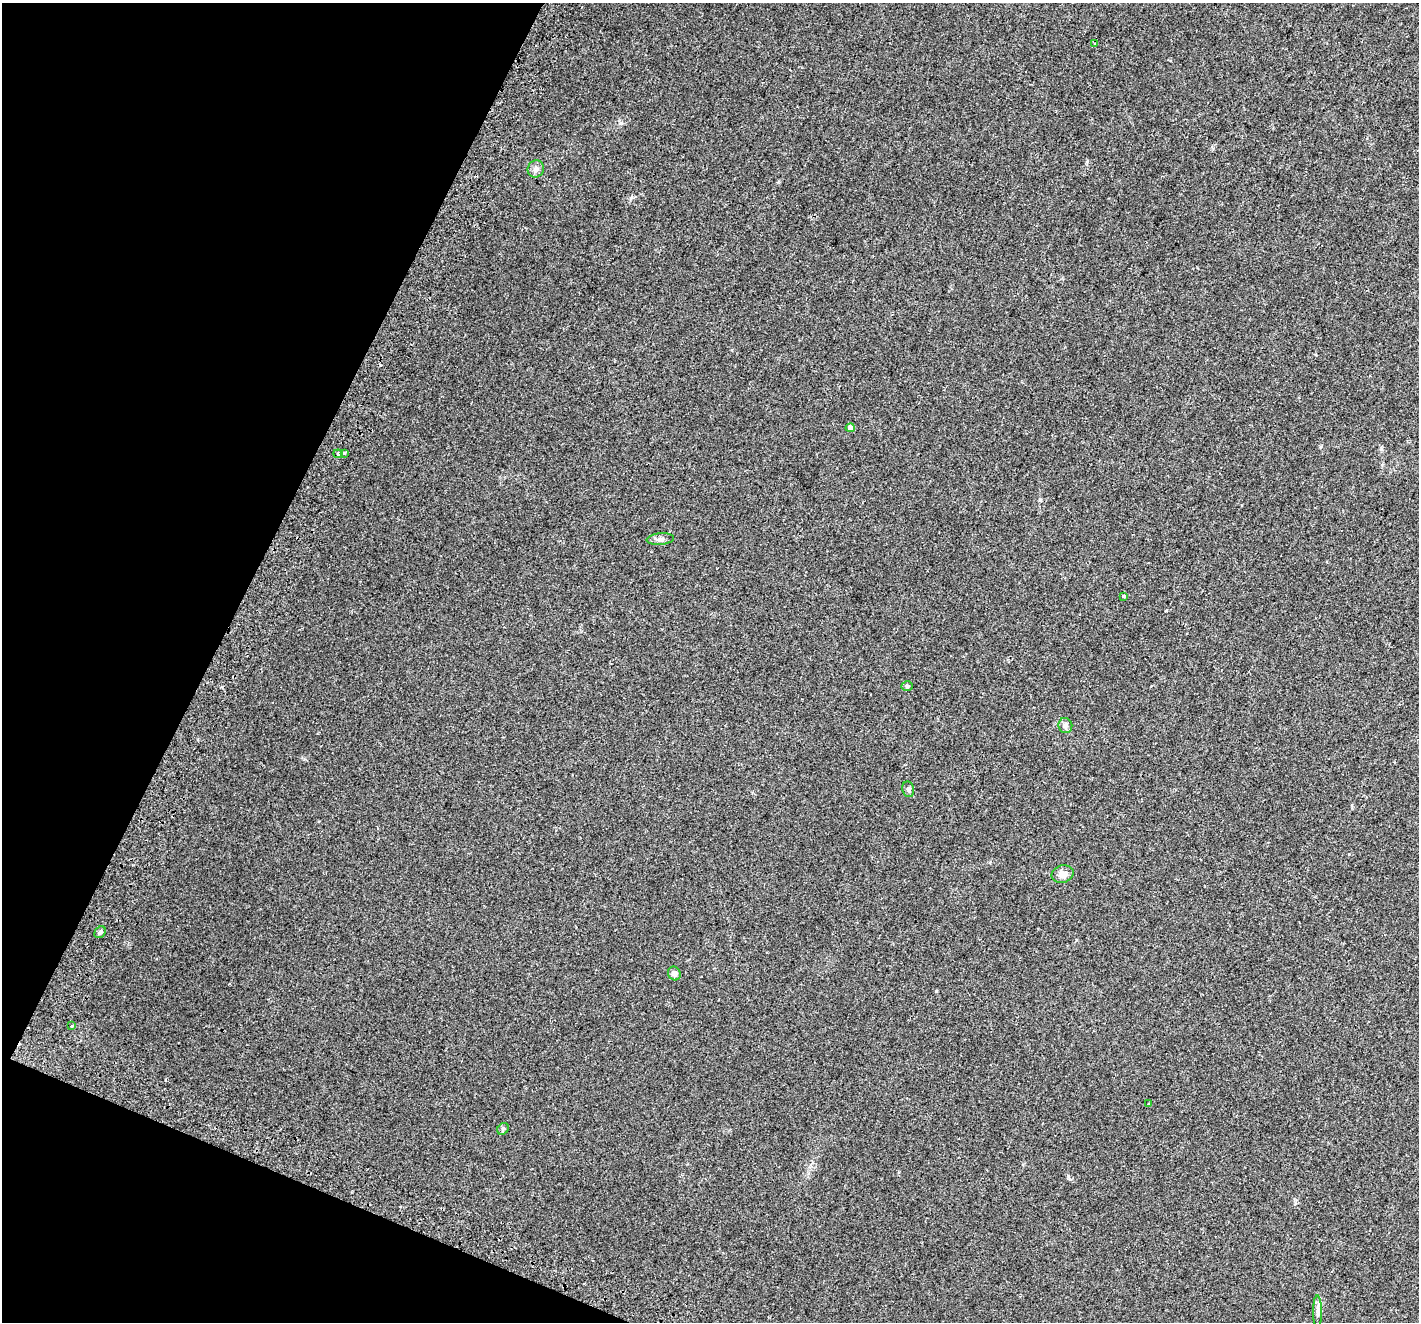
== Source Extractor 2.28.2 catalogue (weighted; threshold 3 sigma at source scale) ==
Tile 9 of 4 x 4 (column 1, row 3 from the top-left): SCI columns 65-1481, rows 1665-2984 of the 5787 x 5904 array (HDU 1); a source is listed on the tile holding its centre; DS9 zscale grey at full resolution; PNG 1421 x 1324 px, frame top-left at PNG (2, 3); each listed source drawn as its Kron ellipse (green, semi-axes under 4 px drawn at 4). Shown black and unused: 20% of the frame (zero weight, under 2 of 3 exposures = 4% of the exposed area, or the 3 px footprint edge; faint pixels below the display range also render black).
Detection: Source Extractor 2.28.2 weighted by HDU 2 'WHT'; one run over the whole footprint, this tile lists its part. Background 0.0509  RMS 0.006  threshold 0.0271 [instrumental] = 3 sigma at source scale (4.5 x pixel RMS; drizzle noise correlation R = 1.50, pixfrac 1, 0.0396/0.0396 arcsec/px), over >= 5 px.
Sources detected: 19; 2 cosmic-ray / hot-pixel residue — neither listed nor drawn; the other 17 listed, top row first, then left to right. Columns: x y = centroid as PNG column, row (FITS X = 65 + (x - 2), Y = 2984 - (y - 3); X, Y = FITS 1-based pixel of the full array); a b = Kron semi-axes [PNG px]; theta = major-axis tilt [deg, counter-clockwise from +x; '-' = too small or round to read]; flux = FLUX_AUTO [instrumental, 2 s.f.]
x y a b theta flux
1095 43 3 3 - 0.76
536 169 9 8 - 2.5
850 428 4 4 - 3.5
344 453 4 4 - 0.69
338 454 4 4 - 0.77
660 539 14 6 5 2.4
1124 596 4 3 - 0.45
907 686 5 4 - 0.83
1065 726 7 7 - 1.7
908 789 8 6 -78 1.2
1063 874 11 8 15 4.3
100 932 6 5 - 1.1
674 973 7 6 - 2.3
72 1026 3 3 - 1.5
1149 1104 3 2 - 0.69
503 1129 6 5 - 1
1318 1312 17 4 -90 2.5